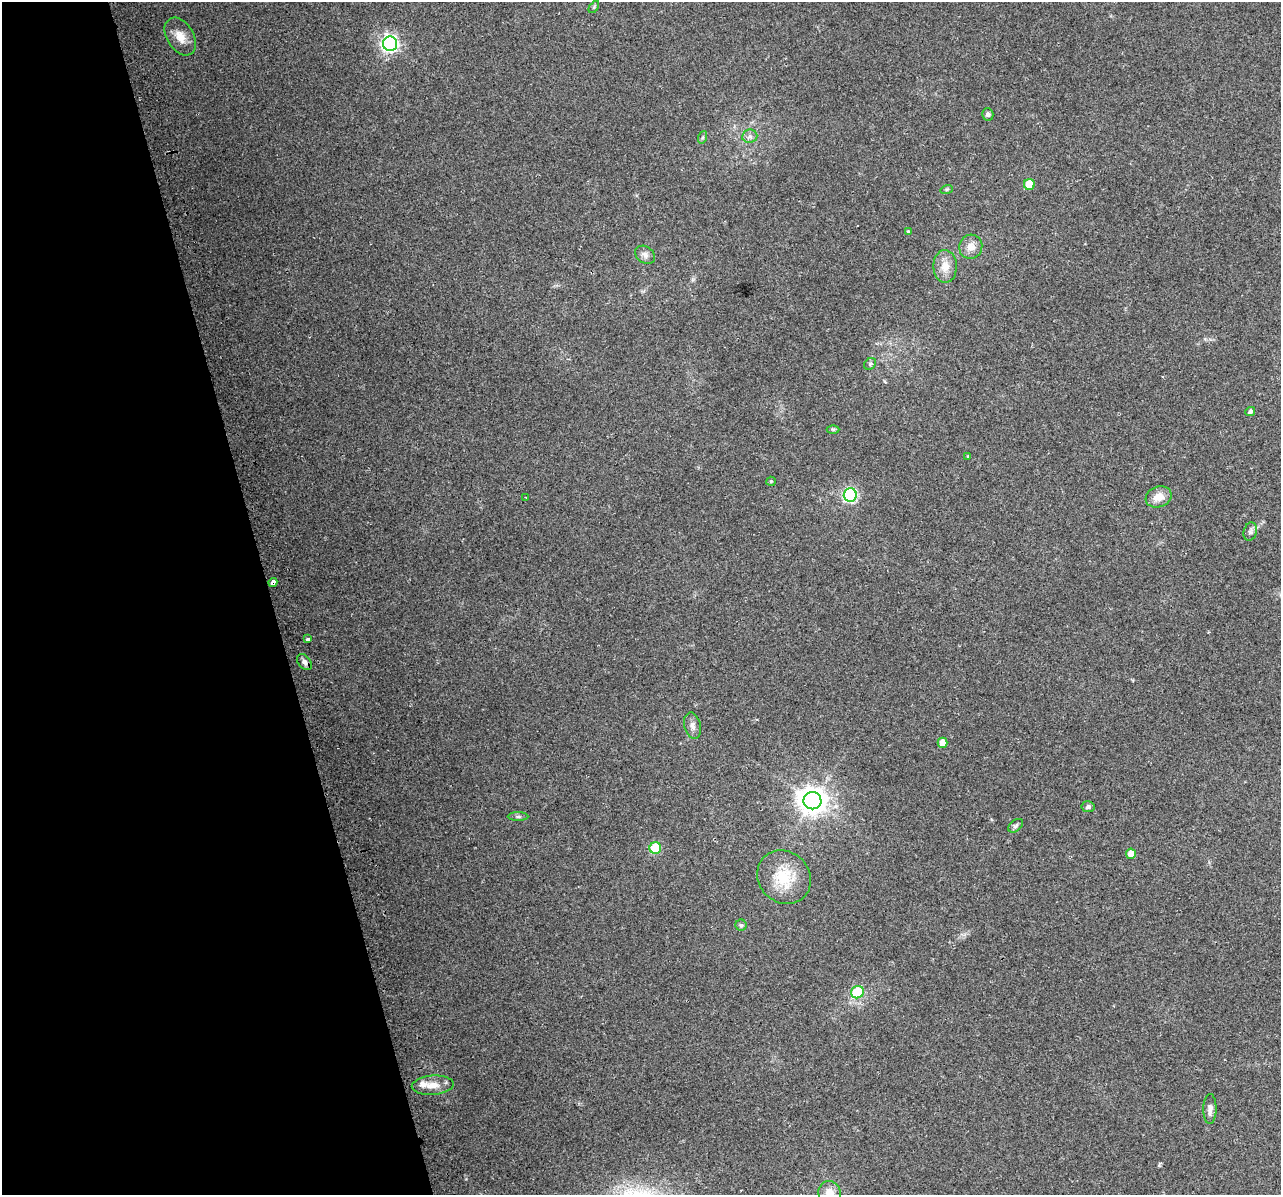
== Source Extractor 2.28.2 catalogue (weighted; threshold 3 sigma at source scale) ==
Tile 5 of 4 x 4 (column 1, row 2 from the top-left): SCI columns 33-1311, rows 2486-3678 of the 5178 x 4923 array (HDU 1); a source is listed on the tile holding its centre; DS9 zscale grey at full resolution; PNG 1283 x 1197 px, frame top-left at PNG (2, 2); each listed source drawn as its Kron ellipse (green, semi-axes under 4 px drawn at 4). Shown black and unused: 21% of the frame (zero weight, under 2 of 3 exposures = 2% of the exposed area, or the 3 px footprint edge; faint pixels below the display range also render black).
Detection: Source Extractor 2.28.2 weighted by HDU 2 'WHT'; one run over the whole footprint, this tile lists its part. Background 0.129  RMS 0.012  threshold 0.0524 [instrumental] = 3 sigma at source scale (4.5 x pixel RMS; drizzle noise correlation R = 1.50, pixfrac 1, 0.0396/0.0396 arcsec/px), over >= 5 px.
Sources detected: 39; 1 inside a brighter listed object's ellipse — not listed separately; the other 38 listed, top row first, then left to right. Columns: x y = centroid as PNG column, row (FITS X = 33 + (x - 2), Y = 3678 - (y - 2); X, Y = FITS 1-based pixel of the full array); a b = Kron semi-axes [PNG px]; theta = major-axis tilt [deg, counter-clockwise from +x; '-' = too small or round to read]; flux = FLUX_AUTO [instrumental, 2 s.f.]
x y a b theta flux
594 7 7 3 54 1.4
180 37 21 13 -57 16
390 44 7 7 - 380
988 114 6 5 - 2.9
750 136 7 6 - 4.2
703 137 6 4 71 1.8
1029 184 5 5 - 23
947 189 6 4 18 1.4
908 231 4 3 - 1.4
971 247 12 11 - 10
645 255 11 8 -36 5.5
945 266 16 12 89 14
870 364 6 5 - 2
1250 411 5 4 - 3.7
833 429 6 4 0 1.6
968 456 3 3 - 4
771 481 5 4 - 1.4
850 495 6 6 - 170
526 497 3 2 - 1.1
1159 497 13 10 19 13
1250 532 9 6 74 3.6
273 582 4 4 - 26
308 639 3 3 - 7.4
304 662 9 6 -50 4.9
693 726 13 8 -76 5.9
943 743 5 5 - 13
812 801 9 8 - 1300
1088 807 6 5 - 2.9
518 816 10 4 0 2.5
1016 826 8 5 39 2.6
655 848 6 6 - 50
1131 854 5 5 - 13
784 877 28 25 -46 44
741 925 5 5 - 1.9
857 992 6 6 - 48
433 1085 21 9 4 13
1210 1109 15 6 89 5.8
830 1193 12 11 - 14
Overlapping masked pixels (flux is a lower limit): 1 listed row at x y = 273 582
Isophote crosses this tile's border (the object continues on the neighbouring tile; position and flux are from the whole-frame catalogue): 1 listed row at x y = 830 1193